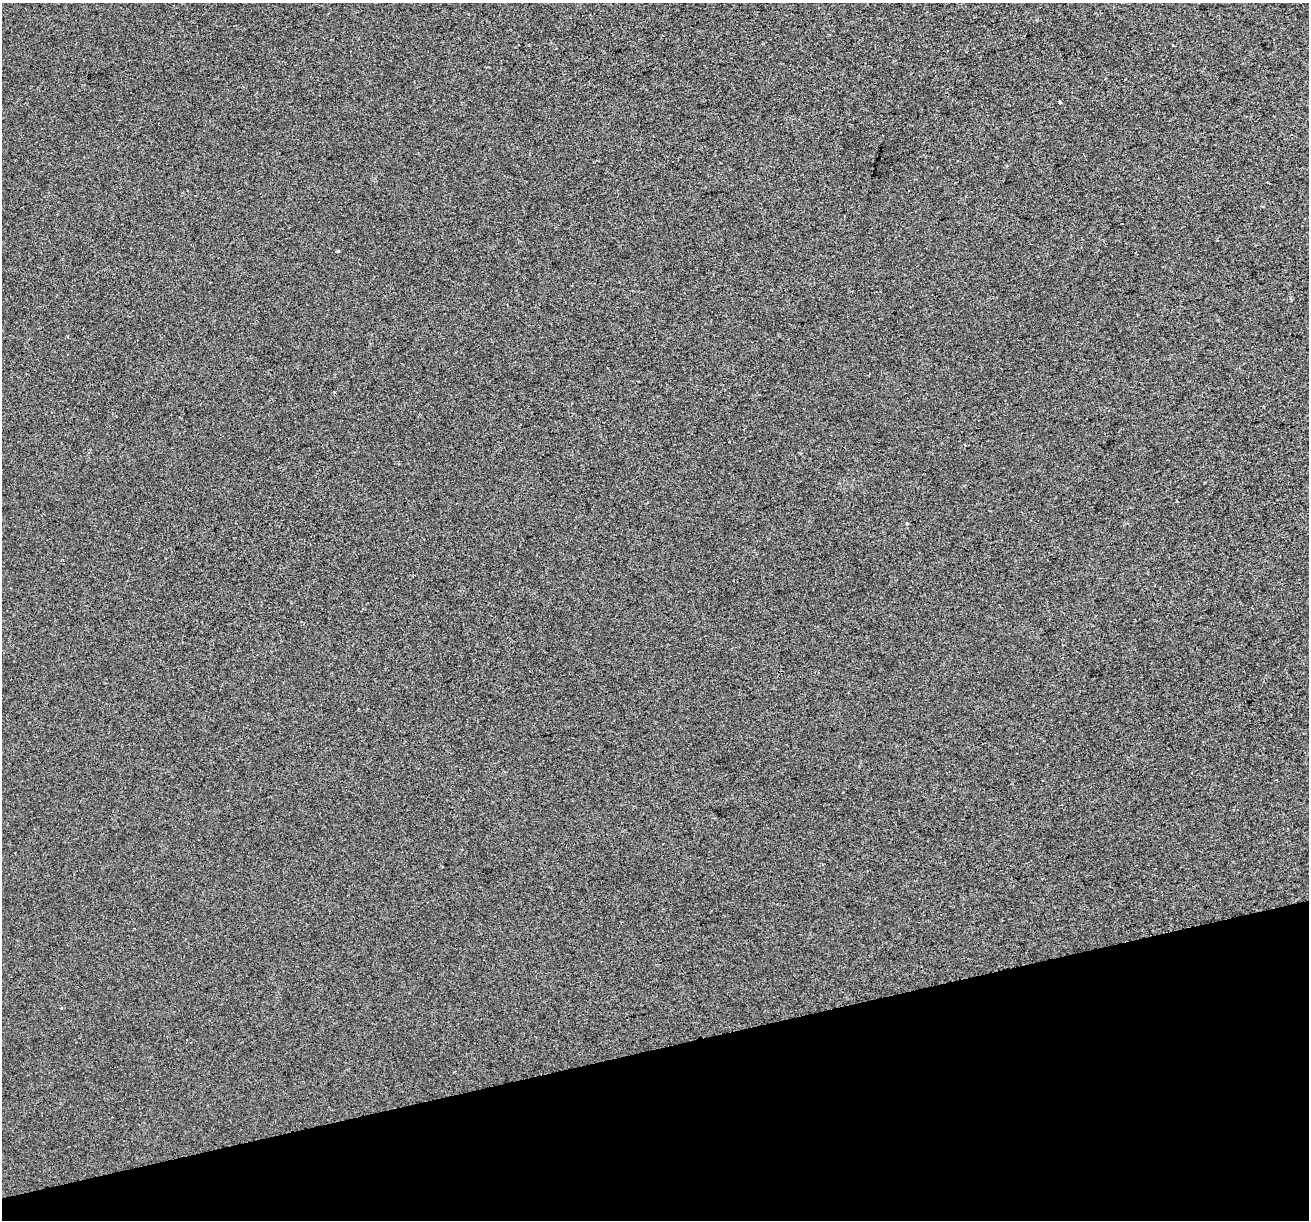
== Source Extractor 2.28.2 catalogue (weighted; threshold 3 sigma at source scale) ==
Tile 14 of 4 x 4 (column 2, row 4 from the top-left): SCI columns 1351-2657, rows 122-1339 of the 5314 x 5062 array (HDU 1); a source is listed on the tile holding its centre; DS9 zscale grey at full resolution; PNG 1311 x 1222 px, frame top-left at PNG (2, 3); no overlay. Shown black and unused: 14% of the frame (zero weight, under 2 of 3 exposures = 2% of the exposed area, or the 3 px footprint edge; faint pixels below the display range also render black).
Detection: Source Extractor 2.28.2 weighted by HDU 2 'WHT'; one run over the whole footprint, this tile lists its part. Background 7.35e-04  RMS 0.0073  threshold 0.0327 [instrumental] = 3 sigma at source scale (4.5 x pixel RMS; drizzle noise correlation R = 1.50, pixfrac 1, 0.0396/0.0396 arcsec/px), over >= 5 px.
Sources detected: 6; all 6 listed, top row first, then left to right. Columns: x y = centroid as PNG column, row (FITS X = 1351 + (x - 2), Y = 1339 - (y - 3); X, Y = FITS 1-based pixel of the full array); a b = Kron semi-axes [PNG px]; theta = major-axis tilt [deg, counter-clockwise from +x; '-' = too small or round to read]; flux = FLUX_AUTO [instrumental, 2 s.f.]
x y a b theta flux
1173 46 3 2 - 0.87
1060 102 3 3 - 3.1
1121 224 3 2 - 0.69
338 251 3 2 - 1.4
907 524 3 3 - 2.2
61 1008 3 3 - 0.78